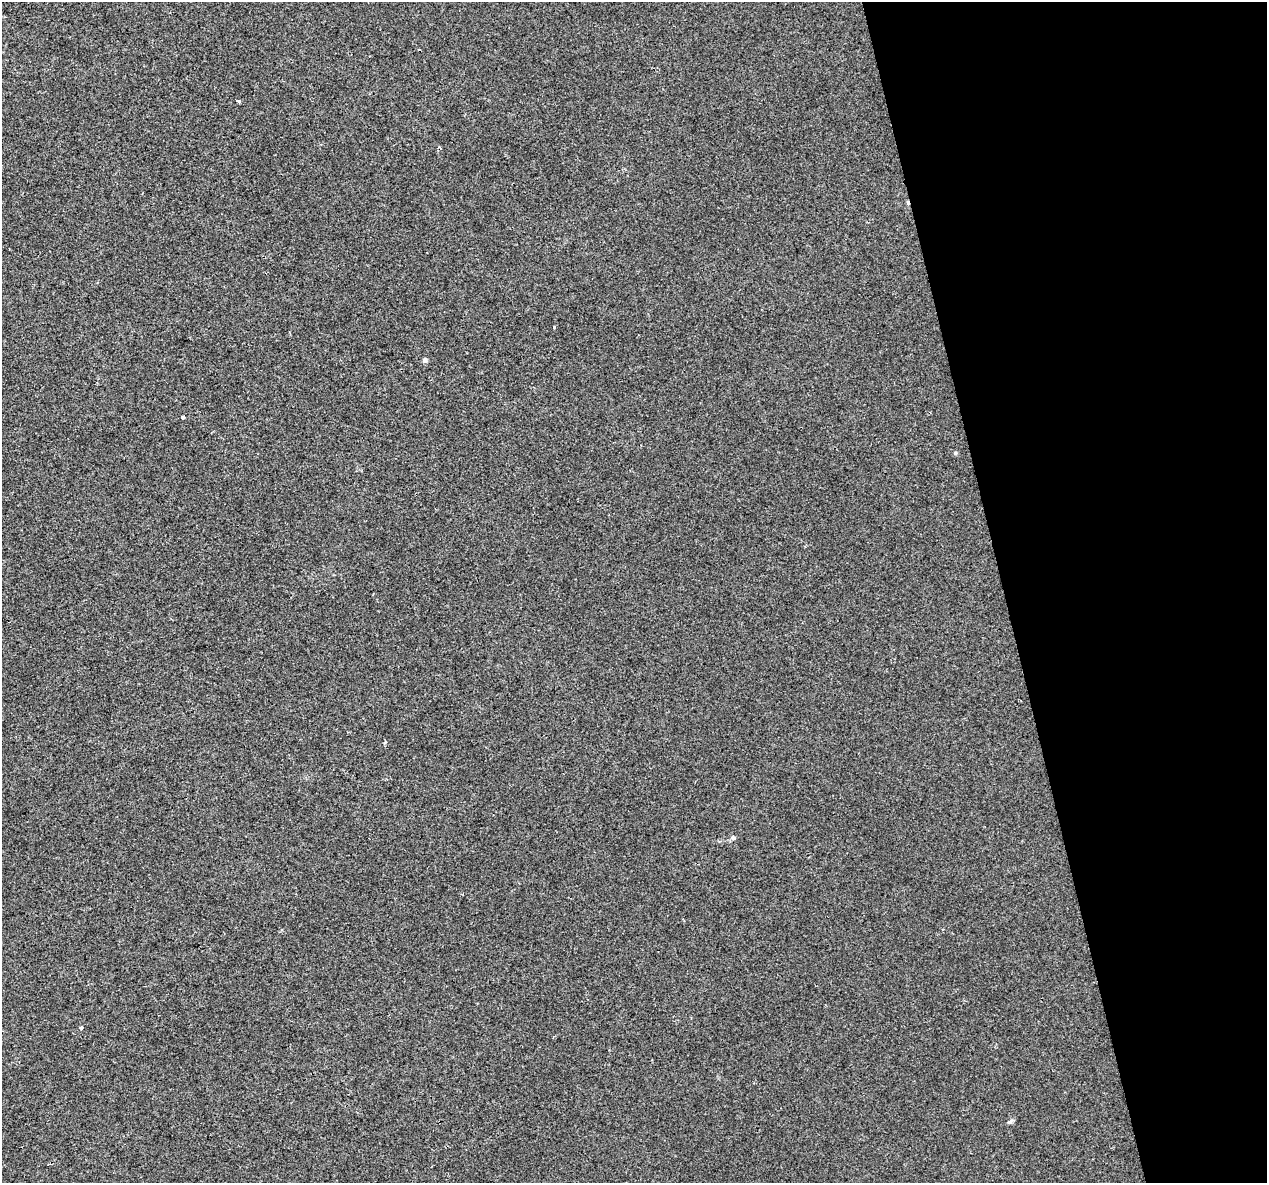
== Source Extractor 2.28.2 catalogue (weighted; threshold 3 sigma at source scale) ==
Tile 12 of 4 x 4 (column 4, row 3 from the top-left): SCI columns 3796-5060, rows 1269-2449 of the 5060 x 4850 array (HDU 1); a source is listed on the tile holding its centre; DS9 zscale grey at full resolution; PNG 1269 x 1185 px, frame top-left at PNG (2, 2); no overlay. Shown black and unused: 21% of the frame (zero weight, under 2 of 3 exposures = <1% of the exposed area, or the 3 px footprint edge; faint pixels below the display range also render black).
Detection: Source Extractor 2.28.2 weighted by HDU 2 'WHT'; one run over the whole footprint, this tile lists its part. Background 0.00547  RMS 0.0046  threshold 0.0208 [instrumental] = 3 sigma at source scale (4.5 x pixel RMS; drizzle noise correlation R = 1.50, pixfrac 1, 0.0396/0.0396 arcsec/px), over >= 5 px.
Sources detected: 9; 2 cosmic-ray / hot-pixel residue — not listed; the other 7 listed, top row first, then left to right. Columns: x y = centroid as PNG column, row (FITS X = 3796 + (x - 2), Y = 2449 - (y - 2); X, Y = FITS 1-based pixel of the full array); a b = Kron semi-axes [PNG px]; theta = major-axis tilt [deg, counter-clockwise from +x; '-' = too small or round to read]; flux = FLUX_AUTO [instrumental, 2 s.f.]
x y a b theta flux
238 101 4 3 - 0.76
425 360 5 5 - 1.5
183 417 4 3 - 3.7
955 453 5 4 - 0.78
733 838 6 4 -20 0.79
81 1027 3 3 - 5.8
1010 1122 8 5 38 0.93